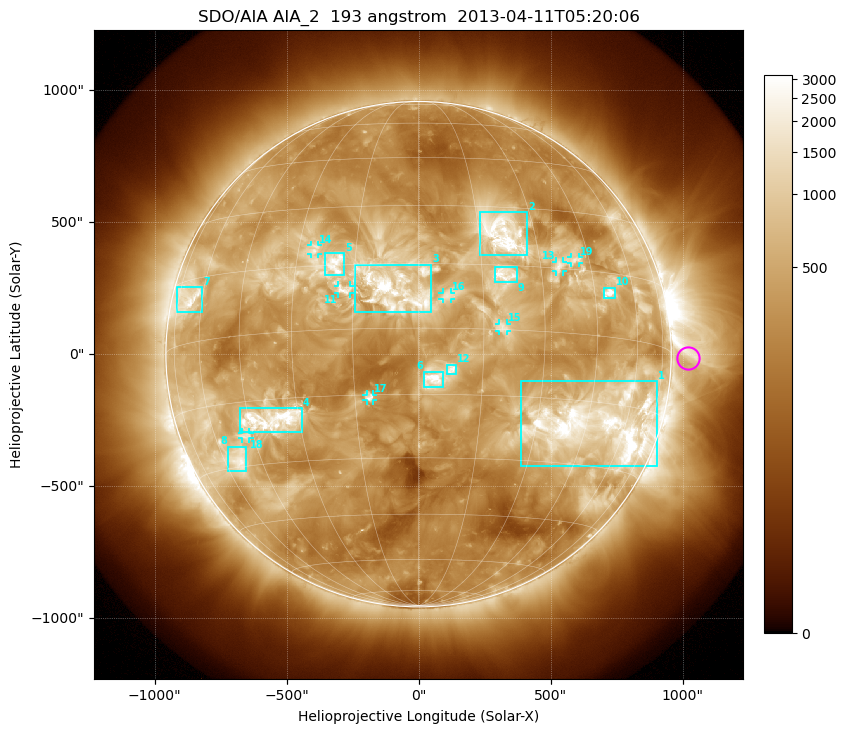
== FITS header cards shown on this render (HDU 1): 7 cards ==
TELESCOP= 'SDO/AIA'
INSTRUME= 'AIA_2'
WAVELNTH=                  193
WAVEUNIT= 'angstrom'
DATE-OBS= '2013-04-11T05:20:06.84'
CTYPE1  = 'HPLN-TAN'
CTYPE2  = 'HPLT-TAN'

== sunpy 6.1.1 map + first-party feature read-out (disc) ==
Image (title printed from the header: SDO/AIA AIA_2  193 angstrom  2013-04-11T05:20:06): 1024 x 1024 px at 2.4 arcsec/px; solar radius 957 arcsec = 399 px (full disc in frame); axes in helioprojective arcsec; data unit not stated in the header (colour bar unlabelled)
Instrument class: DISC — disc imager (sunpy class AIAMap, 193 A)
Bright regions (active regions / flare kernels): reference = the median radial profile (limb darkening/brightening removed); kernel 9 px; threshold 5 sigma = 1046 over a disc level ~375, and >= 1.15x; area >= 12 px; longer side >= 10 px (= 24 arcsec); searched inside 0.97 R_sun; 19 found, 19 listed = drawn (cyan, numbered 1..; 8 of them under ~33 arcsec drawn as corner ticks so the feature stays visible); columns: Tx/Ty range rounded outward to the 5 arcsec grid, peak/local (2 s.f.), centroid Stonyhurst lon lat
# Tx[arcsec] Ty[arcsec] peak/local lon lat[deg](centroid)
1 385..905 -425..-100 13 +49 -20
2 230..410 375..540 11 +21 +23
3 -240..50 155..340 9.5 -5 +9
4 -680..-440 -295..-205 9.3 -38 -20
5 -355..-280 300..385 6.7 -20 +15
6 20..95 -125..-65 9.4 +3 -11
7 -915..-820 160..255 6.6 -67 +10
8 -725..-650 -445..-350 8 -53 -28
9 285..375 270..330 5.3 +21 +13
10 700..745 210..255 11 +50 +10
11 -305..-260 230..260 5.5 -17 +9
12 105..145 -75..-40 4.9 +8 -9
13 520..550 315..350 4.9 +35 +16
14 -410..-380 380..415 4.6 -26 +19
15 305..335 85..115 4 +19 +1
16 90..125 205..235 4.2 +7 +7
17 -200..-170 -175..-150 5.3 -11 -16
18 -670..-640 -320..-295 5.2 -48 -23
19 575..610 345..370 4.6 +40 +17
Off-limb structures (1.02-1.3 R_sun): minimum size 162 px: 2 found; the strongest spans PA ~230..305 deg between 1.02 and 1.3 R_sun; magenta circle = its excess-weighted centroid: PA ~270 deg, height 1.07 R_sun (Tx ~1020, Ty ~-15 arcsec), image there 2.6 x the reference